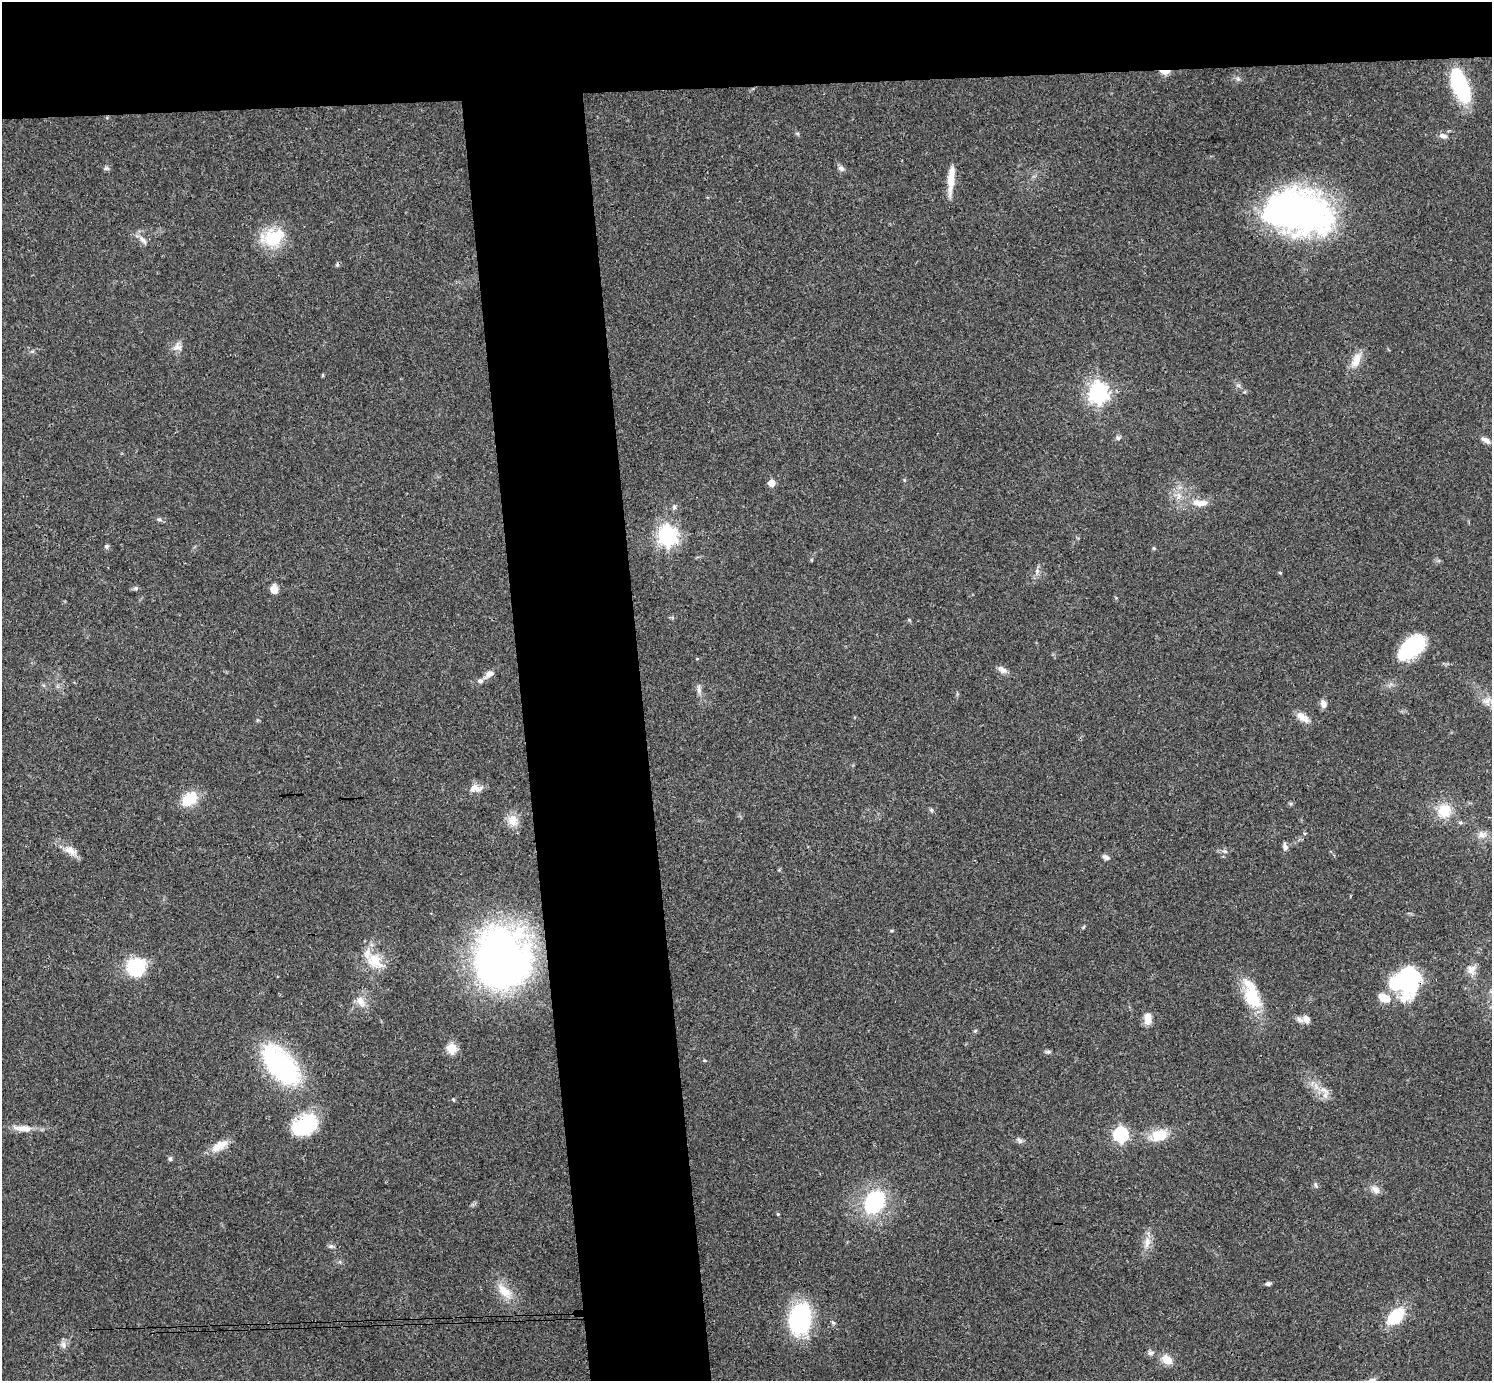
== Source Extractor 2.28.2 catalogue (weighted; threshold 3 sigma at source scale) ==
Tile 2 of 3 x 3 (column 2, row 1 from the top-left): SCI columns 1547-3036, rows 2996-4374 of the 4582 x 4510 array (HDU 1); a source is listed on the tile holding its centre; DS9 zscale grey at full resolution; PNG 1494 x 1383 px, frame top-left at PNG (2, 2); no overlay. Shown black and unused: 14% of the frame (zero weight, under 3 of 4 exposures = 6% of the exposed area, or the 3 px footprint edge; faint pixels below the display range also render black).
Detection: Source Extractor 2.28.2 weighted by HDU 2 'WHT'; one run over the whole footprint, this tile lists its part. Background 0.081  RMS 0.0058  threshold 0.026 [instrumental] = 3 sigma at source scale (4.5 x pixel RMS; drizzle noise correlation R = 1.50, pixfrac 1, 0.05/0.05 arcsec/px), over >= 5 px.
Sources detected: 95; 4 inside a brighter object's white glare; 1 cosmic-ray / hot-pixel residue — not listed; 4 inside a brighter listed object's ellipse — not listed separately; the other 86 listed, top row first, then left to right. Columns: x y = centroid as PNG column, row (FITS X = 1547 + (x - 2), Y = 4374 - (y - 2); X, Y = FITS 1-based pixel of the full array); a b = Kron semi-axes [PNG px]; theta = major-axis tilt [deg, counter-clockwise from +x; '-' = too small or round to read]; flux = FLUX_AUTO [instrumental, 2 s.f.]
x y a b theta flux
1165 71 8 4 -1 15
1238 79 6 6 - 1.3
1460 86 32 13 -68 54
1443 136 11 6 -12 2.6
106 168 8 6 1 1.2
841 168 8 6 -19 2
951 179 32 7 85 11
1300 210 58 36 -16 240
273 238 25 18 15 27
143 240 15 6 -48 3.1
177 347 13 12 - 3.9
32 351 6 4 -18 0.85
1356 360 21 10 67 7.5
322 375 4 3 - 0.73
1238 385 6 4 -18 1.1
1098 393 8 7 - 320
1118 438 6 6 - 1.3
1486 440 14 6 -35 2.7
904 480 5 3 - 0.62
772 483 5 5 - 11
1179 496 10 6 -84 3.1
1200 503 23 9 -2 7.1
674 507 6 5 - 1.2
159 519 6 4 -1 1
667 536 7 7 - 300
106 546 7 6 - 1.1
1037 571 5 5 - 1.3
1280 573 4 4 - 0.61
136 588 5 5 - 0.97
274 589 9 7 -77 6.1
1411 648 27 16 41 43
697 659 5 3 - 0.45
1003 670 13 8 -32 2.9
489 674 12 7 36 3.7
699 689 14 5 -83 2.4
1487 701 13 10 21 4.6
1323 704 10 6 -70 3.1
1303 717 18 9 -35 5.4
475 788 16 10 1 4.8
189 799 23 16 39 13
931 810 6 5 - 1.1
1444 810 15 14 - 15
513 820 17 14 -81 6.8
1304 833 4 3 - 0.76
1482 835 13 8 -2 3.9
1285 846 10 6 -76 2.1
70 850 18 10 -39 5.8
1225 851 6 4 -19 0.92
1106 857 9 6 -23 2.1
501 958 55 49 -88 300
375 961 27 17 -33 14
136 967 17 16 - 34
1471 970 15 12 89 4.5
1408 981 23 16 -71 22
1252 995 39 17 -71 26
1384 998 14 9 -23 9
361 1001 16 10 -57 5.5
1148 1018 13 8 85 6.5
1307 1019 9 7 -63 3.3
975 1031 6 3 19 0.66
452 1048 5 5 - 32
1048 1052 7 5 0 1.1
704 1060 5 4 - 0.74
281 1065 37 20 -48 110
1324 1090 18 8 -37 5.8
453 1099 5 3 - 0.63
305 1125 25 18 30 39
22 1128 22 8 -4 7
1121 1134 7 7 - 100
1159 1135 23 15 17 13
1019 1140 8 7 - 1.7
220 1146 24 10 30 8
170 1159 6 5 - 1.1
1315 1185 8 4 -81 0.96
1375 1189 13 9 -37 3.6
874 1202 18 14 58 61
778 1214 4 4 - 0.64
1147 1242 16 9 77 5.4
331 1246 7 5 -19 1.3
1268 1283 6 5 - 1.5
504 1291 25 12 -44 10
1396 1316 14 8 43 35
801 1319 29 19 78 71
63 1345 11 7 -71 2.5
1151 1353 9 7 -8 1.9
1167 1360 9 8 - 9.1
Overlapping masked pixels (flux is a lower limit): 1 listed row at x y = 1165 71